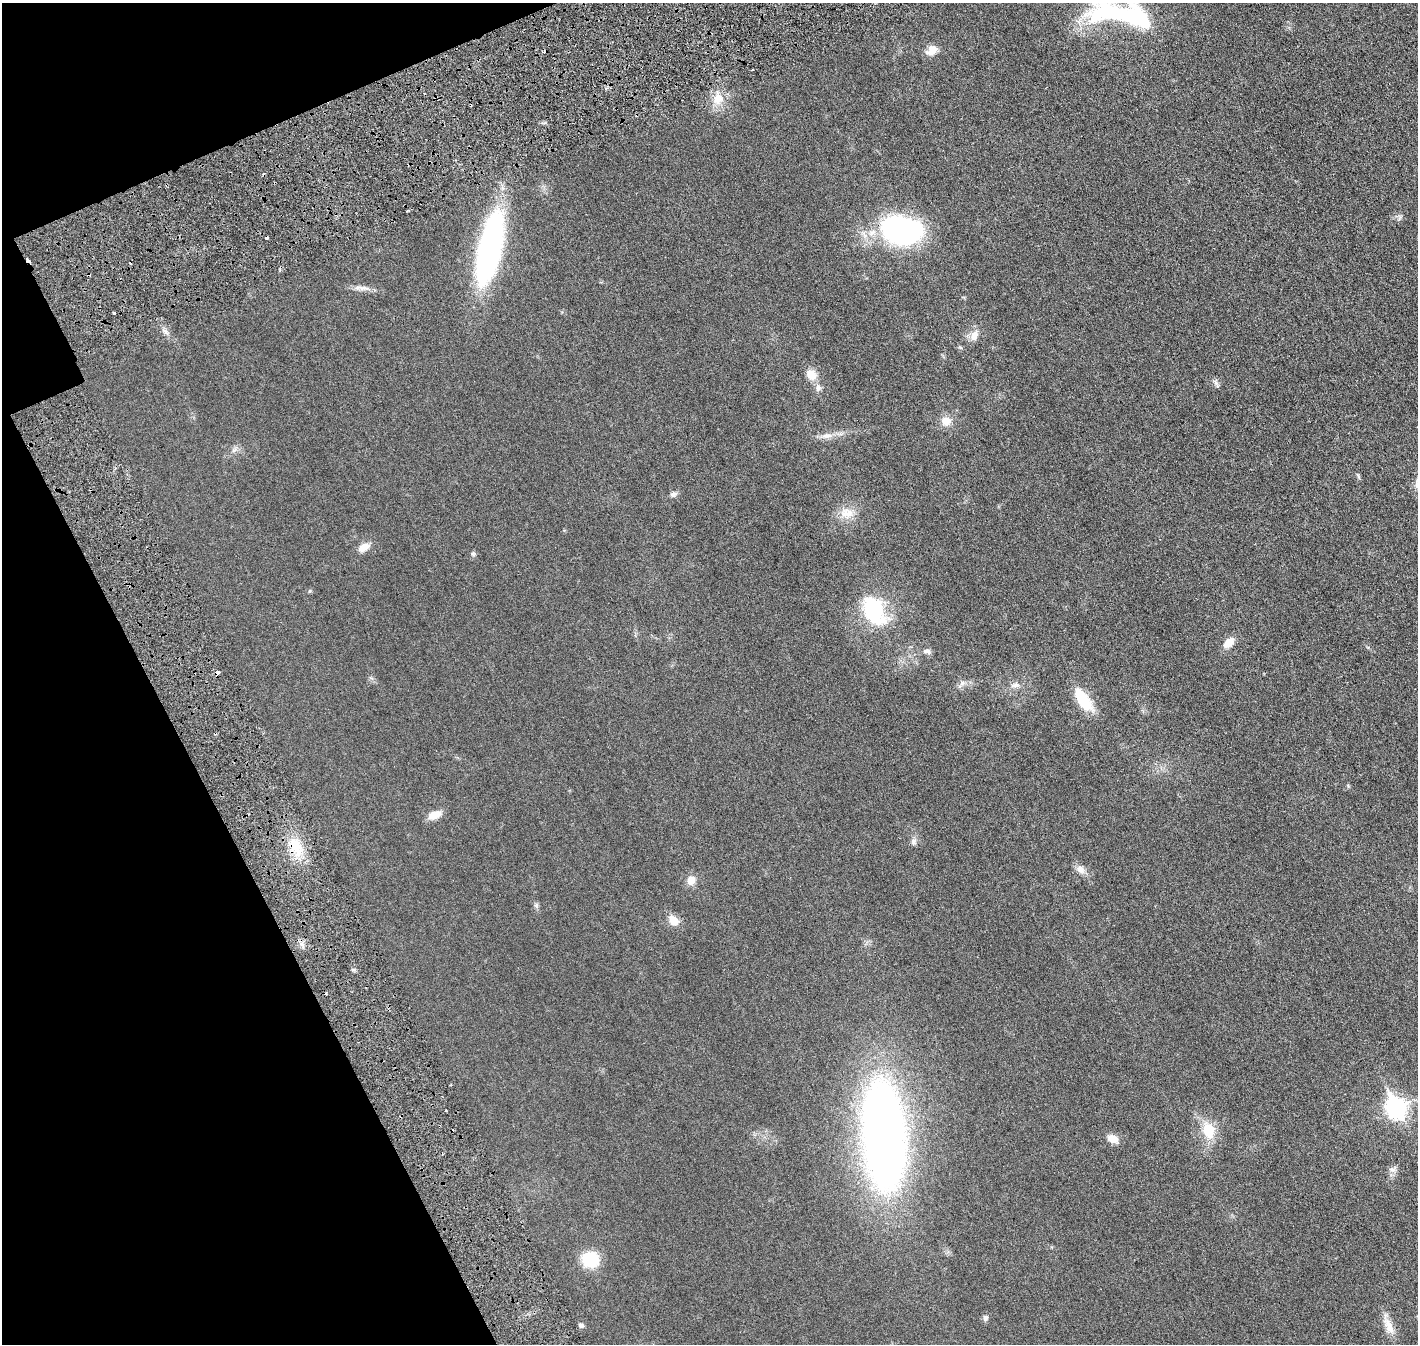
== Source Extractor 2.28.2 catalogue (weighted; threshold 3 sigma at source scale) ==
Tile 5 of 4 x 4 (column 1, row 2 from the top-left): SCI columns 82-1497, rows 2868-4209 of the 5818 x 5839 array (HDU 1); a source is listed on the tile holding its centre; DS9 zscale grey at full resolution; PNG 1420 x 1346 px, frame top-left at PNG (2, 3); no overlay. Shown black and unused: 16% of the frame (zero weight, under 3 of 6 exposures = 1% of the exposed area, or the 3 px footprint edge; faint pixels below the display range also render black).
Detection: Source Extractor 2.28.2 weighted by HDU 2 'WHT'; one run over the whole footprint, this tile lists its part. Background 0.0254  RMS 0.0043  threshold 0.0176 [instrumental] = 3 sigma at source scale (4.09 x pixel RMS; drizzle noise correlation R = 1.36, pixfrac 0.8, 0.05/0.05 arcsec/px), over >= 5 px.
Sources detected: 55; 3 inside a brighter object's white glare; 6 cosmic-ray / hot-pixel residue — not listed; the other 46 listed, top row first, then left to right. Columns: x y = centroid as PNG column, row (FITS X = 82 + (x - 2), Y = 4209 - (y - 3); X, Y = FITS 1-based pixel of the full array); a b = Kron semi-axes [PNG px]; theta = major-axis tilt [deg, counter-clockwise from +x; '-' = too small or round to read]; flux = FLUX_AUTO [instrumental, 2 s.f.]
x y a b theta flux
1108 12 68 28 -53 36
932 50 14 10 34 3.7
606 88 5 3 - 0.54
718 99 16 15 - 5.8
1400 217 10 4 80 0.76
900 231 40 27 -12 74
489 248 76 23 77 88
28 260 5 2 - 4
364 288 16 5 -22 1.8
165 331 8 5 -44 1.1
974 335 16 10 65 3
960 347 6 4 -19 0.46
811 375 14 12 -54 4
1216 383 14 4 -60 1
818 388 11 7 87 1.5
946 421 13 12 - 3.7
827 436 17 6 3 2.5
234 450 9 4 36 1.1
1358 476 6 4 -71 0.54
673 494 9 7 25 1.3
847 513 20 15 -2 5.4
364 547 14 8 31 3.6
473 553 8 6 2 0.73
874 611 37 22 -62 26
1229 643 13 8 44 4.5
927 651 10 7 -7 1.2
962 683 8 5 46 1.1
1015 685 14 7 9 1.9
1083 700 29 12 -56 13
435 815 15 8 24 4.6
913 842 9 8 - 1.4
296 846 31 14 -58 10
1080 869 13 10 -36 2.5
691 881 10 9 - 3.4
536 906 8 6 -68 0.83
673 920 12 9 -48 4.2
302 944 7 4 -71 1.1
1396 1108 10 8 -64 170
1209 1131 19 14 -76 9.5
884 1135 94 35 -85 310
1113 1139 13 9 -28 3.3
1392 1169 11 4 -5 1
590 1259 16 15 - 14
985 1318 7 7 - 1.2
581 1325 7 5 -17 0.91
1389 1326 26 10 -65 4.4
Overlapping masked pixels (flux is a lower limit): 2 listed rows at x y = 28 260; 296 846
Isophote crosses this tile's border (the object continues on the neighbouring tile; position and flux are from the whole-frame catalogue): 1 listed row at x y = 1108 12
Unlisted compact peaks at least as high as the median listed source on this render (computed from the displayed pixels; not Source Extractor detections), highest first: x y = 353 970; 310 591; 1348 786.